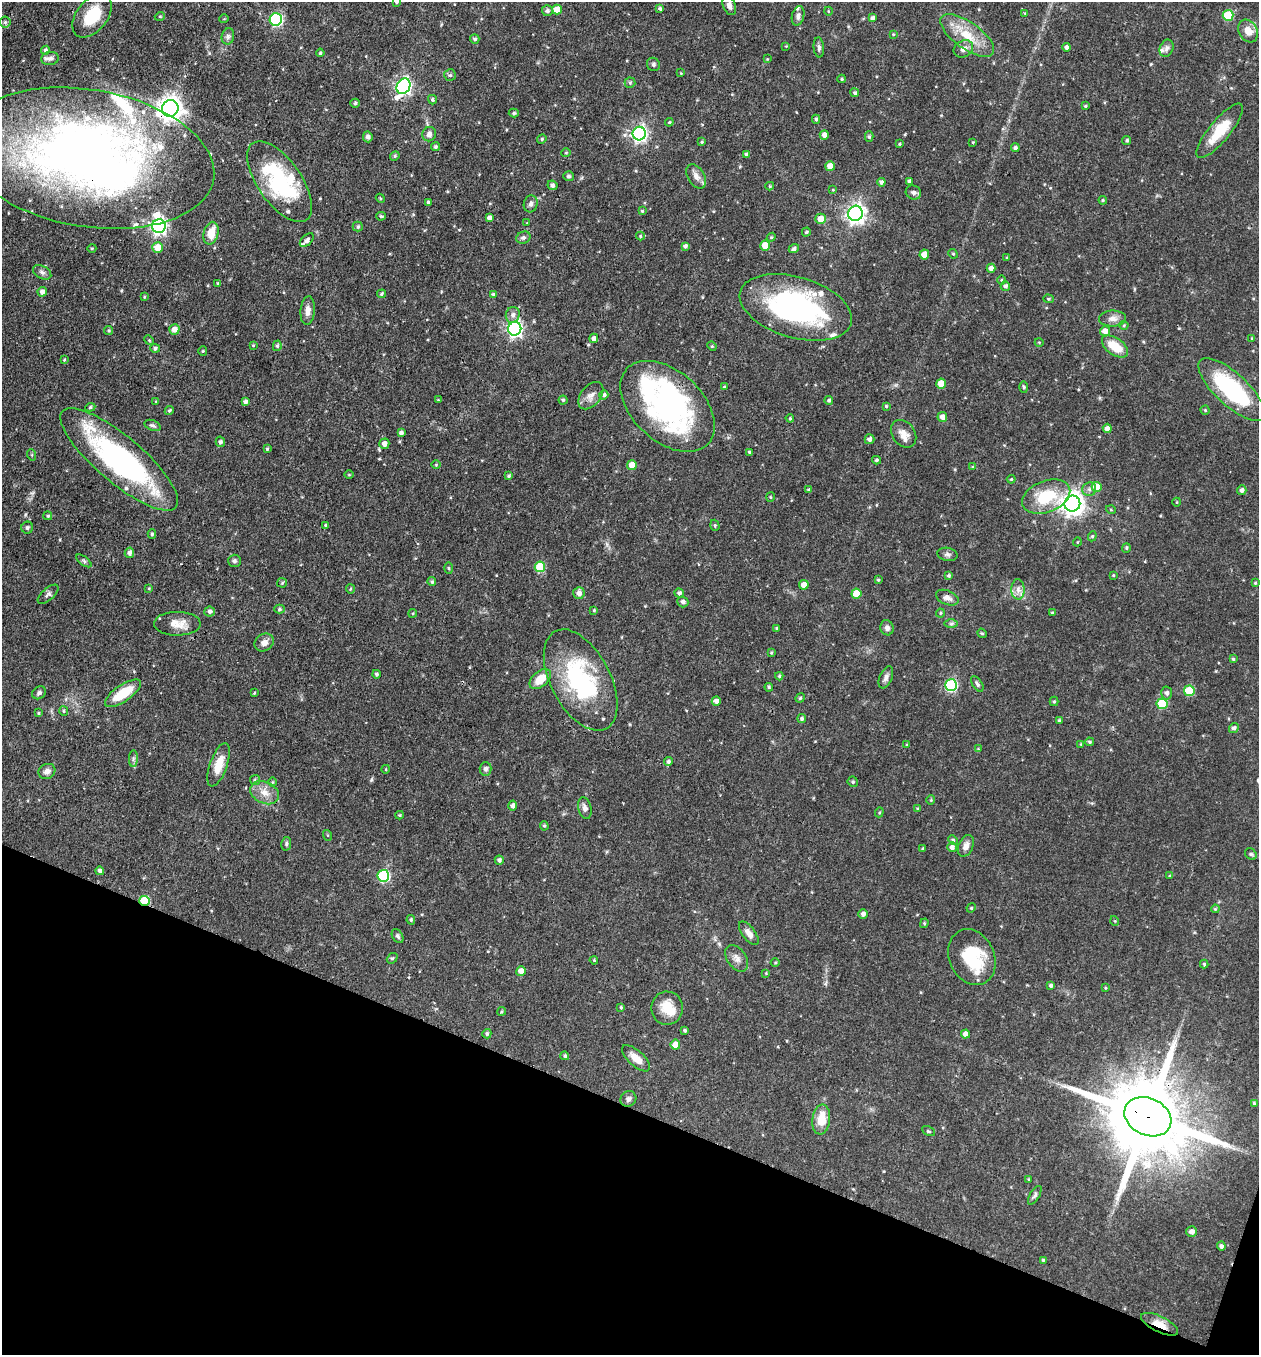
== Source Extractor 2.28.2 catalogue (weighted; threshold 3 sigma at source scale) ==
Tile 15 of 4 x 4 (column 3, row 4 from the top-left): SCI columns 2780-4036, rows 2-1354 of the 5429 x 5415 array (HDU 1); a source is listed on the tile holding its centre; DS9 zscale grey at full resolution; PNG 1261 x 1357 px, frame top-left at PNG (2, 2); each listed source drawn as its Kron ellipse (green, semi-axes under 4 px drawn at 4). Shown black and unused: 19% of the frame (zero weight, under 3 of 4 exposures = <1% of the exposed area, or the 3 px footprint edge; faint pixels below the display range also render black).
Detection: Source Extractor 2.28.2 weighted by HDU 2 'WHT'; one run over the whole footprint, this tile lists its part. Background 0.0468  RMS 0.0035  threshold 0.0157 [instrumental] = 3 sigma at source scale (4.5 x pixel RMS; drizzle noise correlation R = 1.50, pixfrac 1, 0.05/0.05 arcsec/px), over >= 5 px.
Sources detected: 334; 4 inside a brighter object's white glare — neither listed nor drawn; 22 inside a brighter listed object's ellipse — not listed separately; the other 308 listed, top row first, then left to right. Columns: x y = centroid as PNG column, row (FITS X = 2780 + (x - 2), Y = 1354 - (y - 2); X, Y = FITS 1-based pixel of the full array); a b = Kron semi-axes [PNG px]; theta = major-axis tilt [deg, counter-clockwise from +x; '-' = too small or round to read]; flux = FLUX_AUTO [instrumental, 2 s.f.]
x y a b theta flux
396 2 4 4 - 0.65
729 6 10 6 -68 1.5
557 9 5 5 - 5
660 9 4 4 - 0.75
547 11 5 5 - 1.1
828 11 4 3 - 0.27
1025 13 4 4 - 0.28
1228 15 5 5 - 16
92 16 25 15 52 12
160 16 5 3 - 0.3
798 16 10 6 75 1.3
873 18 4 4 - 0.92
224 19 5 3 - 0.26
276 19 6 6 - 44
5 22 5 5 - 0.57
1248 31 12 9 -60 3.5
893 34 4 3 - 0.31
967 35 31 13 -36 9.6
228 36 8 6 77 1
475 39 5 4 - 0.74
786 46 3 2 - 0.22
819 47 10 5 -85 0.91
1067 47 4 4 - 1.2
1167 48 9 6 67 1.2
963 49 10 8 29 1.9
45 50 4 4 - 0.74
320 53 4 3 - 0.57
50 58 9 6 7 1.1
767 59 3 3 - 0.27
653 64 7 6 - 0.76
681 73 3 3 - 0.25
450 75 6 6 - 0.59
842 79 4 4 - 0.42
630 83 5 5 - 0.53
403 86 8 6 63 95
855 93 4 4 - 0.74
432 100 5 4 - 0.58
355 103 4 4 - 0.55
1085 106 4 3 - 0.4
170 108 8 8 - 320
514 113 5 4 - 0.52
816 119 4 4 - 0.54
669 122 4 4 - 0.38
1220 131 34 10 50 9.3
429 134 7 6 - 1.3
639 134 7 6 - 100
824 135 4 4 - 1.8
368 137 5 4 - 1.1
869 137 5 4 - 0.61
542 139 5 4 - 0.45
1127 140 5 4 - 0.58
702 142 4 3 - 0.38
973 142 3 3 - 0.25
899 144 3 3 - 0.36
436 147 4 4 - 0.74
1015 148 4 4 - 0.89
566 153 5 4 - 0.37
747 154 4 4 - 0.86
395 156 5 4 - 0.49
88 158 128 68 -10 280
830 166 5 5 - 3.6
568 176 5 5 - 0.81
696 176 13 8 -57 2.2
909 181 4 3 - 0.76
280 182 47 22 -55 37
881 182 4 4 - 0.93
553 185 5 4 - 0.86
770 186 4 4 - 0.33
833 190 3 3 - 0.3
913 192 8 6 -25 1.1
380 198 5 3 - 0.37
1103 200 4 4 - 0.39
428 202 4 3 - 0.58
531 204 8 7 - 1.2
642 211 4 4 - 0.42
855 213 7 7 - 160
381 216 5 3 - 0.49
489 218 4 4 - 1.2
821 219 5 5 - 4.3
527 223 3 3 - 0.24
159 226 7 6 - 100
358 227 5 5 - 0.6
806 232 4 3 - 0.39
211 233 11 7 75 5.3
640 236 4 4 - 0.34
771 237 4 4 - 0.37
523 238 7 6 - 0.82
307 240 8 5 44 1
685 246 4 4 - 0.97
765 246 5 5 - 5.3
158 247 5 5 - 5.2
92 248 4 3 - 0.35
794 249 5 4 - 0.78
924 254 5 5 - 3.6
953 254 5 4 - 0.43
1007 257 3 3 - 0.31
991 268 4 4 - 1.9
42 272 10 6 -29 1.1
1001 280 5 3 - 0.35
218 283 4 4 - 0.43
1005 286 4 4 - 0.89
42 292 4 4 - 1.8
382 294 4 4 - 0.5
493 294 4 4 - 0.45
144 297 4 3 - 0.4
1048 299 5 4 - 0.48
796 307 58 30 -16 67
308 311 14 7 85 2.4
513 315 8 7 - 1.5
1112 318 13 8 1 2.2
1124 325 4 4 - 0.4
174 329 5 5 - 2.3
515 329 7 6 - 98
109 330 4 4 - 0.52
1105 331 5 5 - 2.8
594 338 5 4 - 1.4
1252 338 3 3 - 0.3
149 340 5 4 - 0.36
1039 342 4 3 - 0.29
253 345 3 3 - 0.29
277 346 5 4 - 0.62
712 346 5 4 - 0.45
1115 347 15 8 -36 7.1
155 348 4 4 - 0.79
203 351 5 4 - 0.39
64 360 3 3 - 0.3
941 383 5 5 - 5.3
724 387 3 3 - 0.34
1024 387 5 3 - 0.42
1232 389 43 16 -43 37
604 395 5 4 - 0.81
591 396 15 10 50 2.5
438 400 4 3 - 0.31
563 400 4 4 - 0.5
829 400 4 4 - 0.68
156 401 3 3 - 0.25
245 402 4 4 - 0.96
668 406 55 35 -43 75
886 406 4 4 - 0.42
90 407 5 4 - 0.52
169 410 5 4 - 0.53
1205 410 4 4 - 0.42
942 417 5 5 - 2
790 418 4 3 - 0.37
153 425 8 5 -22 0.81
1107 428 4 4 - 1.8
401 433 4 3 - 0.84
904 434 15 11 -54 3.1
870 439 5 5 - 1
220 442 5 4 - 0.9
384 444 5 5 - 1.9
267 449 4 3 - 0.37
750 452 4 3 - 0.64
32 455 6 4 -71 0.38
119 459 74 23 -40 73
876 460 4 3 - 0.63
436 464 5 3 - 0.3
632 465 5 5 - 5.1
972 467 4 3 - 0.29
349 475 5 3 - 0.3
509 476 4 3 - 0.54
1011 479 4 3 - 0.32
1097 487 5 5 - 8.1
1089 489 7 6 - 1.2
809 490 4 3 - 0.82
1242 490 5 4 - 1.2
770 497 5 3 - 0.34
1046 497 25 15 21 14
1177 502 4 3 - 0.24
1072 503 8 8 - 280
1111 510 5 3 - 0.31
48 516 4 4 - 0.5
325 525 4 3 - 0.41
715 525 6 4 -71 0.49
27 528 6 6 - 0.68
152 534 4 4 - 0.59
1092 536 5 4 - 0.47
1077 542 4 3 - 0.25
1126 548 5 4 - 0.47
129 553 5 4 - 1.2
947 554 10 6 -11 1
84 561 9 4 -36 0.66
234 561 6 6 - 0.84
540 567 5 5 - 15
449 568 5 3 - 0.36
1113 575 4 3 - 0.31
949 576 4 4 - 0.6
878 580 4 3 - 0.4
432 582 4 4 - 0.62
282 583 5 4 - 0.48
1255 583 4 3 - 0.32
804 585 5 4 - 3.6
149 588 4 3 - 0.39
350 589 5 4 - 0.4
1018 589 10 6 -89 1.9
579 593 6 5 - 2
679 593 5 4 - 0.98
48 594 13 6 42 1.1
856 594 5 5 - 7.6
947 598 12 7 -22 1.8
683 602 5 5 - 1.1
280 609 5 4 - 0.59
594 610 3 3 - 0.38
210 611 5 5 - 0.97
413 613 4 3 - 0.32
940 613 4 4 - 0.38
1052 613 4 3 - 0.49
177 624 23 12 0 4.5
951 624 6 4 0 0.59
777 628 3 3 - 0.36
887 628 7 6 - 1.3
982 633 5 4 - 0.39
264 642 10 8 33 1.9
771 653 4 3 - 0.37
1233 659 4 4 - 0.4
376 674 4 4 - 0.65
779 676 4 4 - 0.47
886 677 12 6 67 1.3
540 679 12 7 41 5.9
581 680 55 30 -62 41
977 684 8 4 -55 0.72
951 685 6 6 - 36
769 687 4 3 - 0.47
1189 691 5 5 - 13
39 693 7 6 - 0.89
123 693 21 8 34 10
254 693 3 3 - 0.31
1167 693 6 5 - 1.2
800 698 5 4 - 0.48
716 701 4 4 - 1.4
1054 701 5 4 - 0.44
1162 704 5 5 - 15
64 711 5 4 - 0.45
38 713 4 3 - 0.35
802 719 4 4 - 0.71
1059 720 4 4 - 0.51
1234 728 5 4 - 0.98
1089 742 4 3 - 0.54
1081 744 4 3 - 0.31
907 745 4 3 - 0.43
978 749 4 4 - 0.29
133 759 8 4 89 0.81
668 762 4 4 - 0.66
219 765 23 8 71 5.6
386 769 4 3 - 0.25
486 769 7 6 - 0.95
47 771 9 7 28 1.8
255 780 5 5 - 0.5
272 782 5 3 - 0.35
853 782 5 5 - 0.62
265 793 15 10 -26 3.6
931 800 4 4 - 0.37
513 806 5 4 - 1.3
585 808 11 6 -76 1.6
918 809 4 4 - 0.45
879 812 5 4 - 0.43
400 815 4 4 - 0.35
544 826 5 4 - 0.49
327 835 5 3 - 0.33
953 840 5 4 - 0.51
286 844 7 5 80 0.61
966 846 11 7 67 1.8
952 847 5 5 - 1.2
923 849 3 3 - 0.47
1251 854 6 5 - 0.59
499 860 4 4 - 0.85
100 871 4 4 - 1.2
383 876 6 6 - 33
1170 876 4 4 - 0.36
145 901 5 5 - 18
971 908 5 4 - 0.32
1215 909 4 3 - 0.36
863 914 4 4 - 1.2
411 920 5 3 - 0.56
1115 921 5 3 - 0.28
924 923 5 4 - 0.46
749 933 14 6 -53 2.1
398 936 8 5 -59 0.72
972 957 29 22 -66 16
392 958 6 4 40 0.45
737 958 15 9 -56 2.2
594 960 4 3 - 0.33
775 963 4 3 - 0.36
1204 964 4 4 - 0.42
521 971 5 4 - 2.7
766 973 4 3 - 0.28
1051 985 4 3 - 0.73
1105 988 4 3 - 0.31
621 1007 4 3 - 0.38
667 1008 16 16 - 6.7
502 1011 4 3 - 0.37
685 1030 4 3 - 0.6
487 1034 5 4 - 0.64
966 1034 4 4 - 2.2
675 1045 5 5 - 4.3
565 1056 4 4 - 0.62
636 1058 17 8 -42 4.1
628 1099 8 7 - 1.2
1254 1103 4 4 - 0.45
1148 1117 24 18 -25 5800
821 1119 15 9 83 6.2
928 1131 7 4 -26 0.51
1029 1179 3 3 - 0.35
1035 1195 10 4 59 0.83
1192 1232 5 5 - 1.8
1221 1246 4 4 - 0.99
1043 1260 3 3 - 0.38
1160 1324 20 8 -26 4.7
Overlapping masked pixels (flux is a lower limit): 8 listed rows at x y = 170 108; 88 158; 1232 389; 668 406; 119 459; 145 901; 1148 1117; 1160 1324
Isophote crosses this tile's border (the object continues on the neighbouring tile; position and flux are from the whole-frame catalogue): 3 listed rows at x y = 396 2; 88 158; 119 459